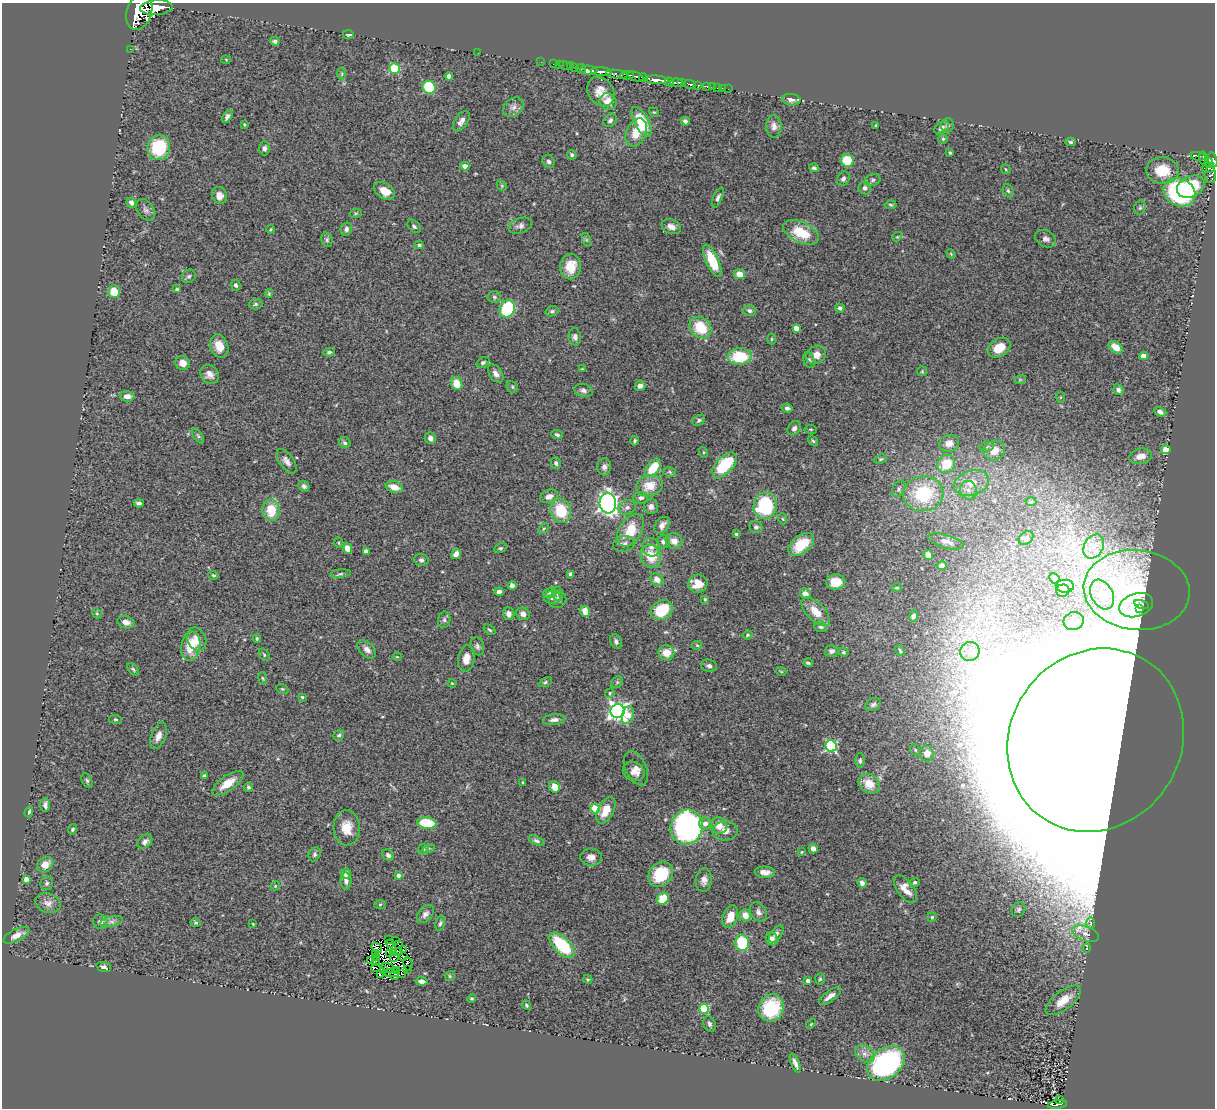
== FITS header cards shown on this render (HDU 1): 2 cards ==
NAXIS1  =                 1213
NAXIS2  =                 1106

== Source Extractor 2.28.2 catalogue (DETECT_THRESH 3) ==
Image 1213 x 1106 px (HDU 1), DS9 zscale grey, 1 PNG px = 1 image px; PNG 1217 x 1110 px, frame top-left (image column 1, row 1106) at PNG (2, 3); each listed source drawn as its Kron ellipse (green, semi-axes under 4 px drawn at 4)
Background 1.29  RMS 0.065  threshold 0.196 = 3 sigma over >= 5 px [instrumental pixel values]
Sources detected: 390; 7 with non-positive FLUX_AUTO (blend fragments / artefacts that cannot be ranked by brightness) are neither listed nor drawn; the other 383 listed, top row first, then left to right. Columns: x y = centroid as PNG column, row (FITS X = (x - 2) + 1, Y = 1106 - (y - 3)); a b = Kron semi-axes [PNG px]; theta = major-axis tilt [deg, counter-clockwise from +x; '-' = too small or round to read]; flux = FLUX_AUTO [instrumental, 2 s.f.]
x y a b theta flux
156 8 16 7 3 6900
139 12 18 12 71 15000
348 34 5 3 - 9.9
275 41 5 4 - 12
130 49 2 2 - 10
478 53 2 2 - 15
226 60 5 4 - 4.3
541 62 2 2 - 27
553 64 2 2 - 18
559 65 2 2 - 17
565 66 6 2 -18 27
570 66 2 2 - 15
575 67 4 3 - 60
395 69 5 5 - 280
581 69 5 3 - 120
589 70 8 4 -4 1700
601 72 10 3 -5 2400
342 74 6 4 89 6.4
617 74 11 4 -8 390
627 75 7 4 6 520
449 76 4 4 - 38
636 76 8 4 -21 600
644 78 4 4 - 560
656 80 12 4 -4 4500
670 82 5 3 - 1000
676 83 6 3 5 1300
681 83 4 2 - 540
689 84 6 3 -10 290
698 85 4 2 - 220
707 86 4 3 - 95
429 87 7 6 - 210
712 87 2 2 - 11
717 88 2 2 - 18
722 88 3 2 - 7.8
728 89 2 2 - 17
601 92 16 12 -54 56
791 100 9 5 -8 17
608 102 9 8 - 48
513 107 11 8 39 24
654 112 5 4 - 5.2
227 117 7 4 55 14
610 120 7 5 44 12
461 121 11 6 55 21
685 121 4 4 - 12
641 122 16 7 -61 170
244 124 4 3 - 4
876 125 3 2 - 3.7
947 125 7 6 - 11
774 126 11 7 -89 22
942 128 8 5 35 16
636 133 15 10 65 77
943 139 5 5 - 6.2
1071 142 5 4 - 7.9
159 147 13 11 79 230
264 148 7 5 90 14
950 152 4 3 - 5.3
572 155 5 4 - 8.4
1198 156 7 3 -11 190
1203 158 7 3 -80 340
847 160 6 6 - 120
1213 160 7 4 -75 850
548 161 6 6 - 11
1209 163 5 3 - 160
465 166 4 4 - 42
814 168 5 3 - 8.8
1208 168 6 4 -4 240
1006 169 5 3 - 4.1
1163 171 16 13 -5 120
1210 175 8 5 -86 180
843 179 7 6 - 14
873 180 8 6 19 10
502 186 6 4 -46 5.8
1191 187 14 10 24 160
865 188 6 6 - 15
384 191 11 7 -32 53
1008 191 7 5 -67 8.2
1179 192 16 13 -26 670
219 196 8 7 - 29
718 198 11 4 66 13
131 203 5 4 - 16
890 205 6 4 -4 6.5
1140 208 7 5 69 9.4
146 210 12 8 -54 16
356 213 6 4 18 5.7
414 226 8 5 -46 10
520 226 12 7 19 19
671 227 10 7 -23 27
271 229 4 4 - 4.9
346 229 7 5 77 15
801 232 19 10 -26 130
897 237 5 4 - 4.4
1046 239 11 8 -27 20
327 240 7 5 -76 8.9
587 240 7 4 -71 7.5
419 245 4 3 - 11
951 254 5 4 - 4.6
712 261 17 6 -66 140
571 267 13 10 81 80
740 274 5 5 - 50
189 276 7 6 - 9.9
236 285 5 4 - 12
177 289 4 4 - 5.9
114 291 6 6 - 73
269 294 4 3 - 4.6
494 297 7 5 -4 9.3
255 304 7 5 1 8.3
840 308 5 4 - 10
507 309 9 7 67 280
552 311 6 5 - 10
749 311 6 5 - 13
700 327 12 10 -42 140
796 328 4 4 - 30
575 337 8 6 -81 16
772 339 5 3 - 4.5
219 346 12 9 -73 52
1116 347 8 5 -40 41
999 348 12 8 32 69
329 352 6 4 7 8.1
816 355 10 8 33 40
739 356 12 8 4 190
1143 356 4 4 - 61
809 360 8 5 -67 10
483 362 7 4 32 8
183 363 7 6 - 39
582 369 4 2 - 3.1
922 371 5 5 - 4.7
209 374 10 8 -46 27
496 374 10 6 -56 22
1020 380 6 4 19 5.7
457 384 6 5 - 74
640 386 5 5 - 22
512 387 6 5 - 7.3
583 390 9 6 -15 17
1118 390 5 4 - 12
127 396 7 5 -3 27
1060 397 5 3 - 4.2
787 408 5 4 - 11
1160 412 6 4 -28 16
699 420 7 5 34 9.7
794 428 8 6 51 15
811 429 6 3 -9 4.3
557 435 6 4 -23 10
198 436 9 4 -54 8.8
430 438 6 5 - 19
634 441 4 4 - 7.4
813 441 5 3 - 5.8
345 443 6 5 - 8.8
949 443 10 8 15 38
986 447 7 5 7 9.4
994 450 11 9 27 53
1166 450 5 4 - 130
703 452 5 3 - 4.4
1140 456 12 7 13 41
881 459 6 4 26 6.5
287 461 14 7 -55 25
556 463 6 5 - 10
946 464 9 8 - 130
724 465 15 8 46 210
604 467 8 7 - 18
653 468 10 6 53 120
670 472 6 5 - 7.3
971 483 18 12 17 77
304 486 6 5 - 11
649 486 13 10 17 76
394 487 9 5 -20 52
899 489 9 6 61 12
968 490 9 8 - 26
923 494 20 17 6 310
549 496 9 6 20 29
641 498 7 5 5 14
1031 502 5 3 - 5.1
139 503 5 3 - 11
608 503 10 8 -84 1600
765 506 13 11 77 320
627 507 9 7 21 16
651 507 7 7 - 20
271 510 11 8 -88 110
561 511 12 10 -71 160
783 519 5 3 - 4.2
662 525 9 6 55 27
756 527 6 6 - 11
544 529 6 4 45 5.8
631 530 18 11 57 120
736 534 4 3 - 6
1026 538 8 6 40 12
674 541 8 7 - 39
946 541 18 6 -16 30
663 542 6 6 - 19
339 543 5 3 - 4.2
624 544 11 8 13 19
801 545 15 9 39 120
1094 546 13 9 61 49
651 547 9 9 - 21
347 548 5 4 - 55
500 548 7 4 25 7.5
366 551 4 4 - 22
456 554 5 4 - 30
928 555 5 4 - 19
651 556 12 10 -66 87
421 560 7 6 - 12
942 566 5 4 - 20
340 574 10 4 6 8.8
571 574 4 4 - 27
213 575 5 3 - 5.3
1054 578 5 4 - 6.3
657 579 7 6 - 37
836 582 9 7 2 83
698 584 9 9 - 66
512 585 4 4 - 18
1065 586 9 6 -1 17
897 588 5 2 - 4.9
1063 590 6 6 - 19
1137 590 53 40 -6 310
499 592 4 4 - 19
549 593 6 5 - 6.8
558 594 7 5 -78 8.1
805 594 6 5 - 27
1102 595 16 10 -62 57
552 597 8 6 -1 14
705 599 4 3 - 4.6
558 600 9 8 - 17
1141 604 7 3 -16 2.3
1136 605 17 11 18 30
1139 608 3 3 - 5.7
662 610 11 9 30 140
585 611 5 5 - 49
816 612 18 9 -45 65
97 613 5 4 - 5.7
509 614 6 5 - 18
523 614 7 6 - 24
913 616 6 4 64 10
444 620 8 6 78 11
1074 621 10 9 - 37
126 622 9 6 -14 22
821 627 6 5 - 11
489 630 7 3 -35 6.3
747 635 5 3 - 5.8
257 638 4 3 - 5.4
197 639 12 9 -66 50
616 641 7 5 -63 12
697 645 5 4 - 4.8
191 646 14 9 81 120
477 646 9 6 -77 13
367 649 11 7 -42 22
831 651 7 6 - 17
900 651 5 3 - 5.3
843 652 5 4 - 6.1
970 652 10 9 - 39
666 653 8 7 - 57
264 655 7 4 -55 6.3
397 657 4 4 - 4.2
466 659 13 8 82 51
808 663 5 4 - 6.6
709 666 8 6 -17 13
133 669 7 4 -54 7.9
781 671 5 3 - 3.8
263 678 6 3 -80 4.7
545 682 7 4 26 7.9
617 682 6 5 - 6
452 683 4 3 - 3.8
282 689 6 4 -21 5.8
610 693 5 4 - 5
302 697 4 4 - 5.7
873 705 8 6 24 12
618 711 7 7 - 2000
628 715 9 5 74 66
115 719 6 4 -7 6.3
554 720 11 5 7 18
339 735 6 5 - 8.7
158 736 14 7 69 34
1095 740 94 85 56 170000
831 746 6 5 - 520
915 750 6 5 - 6.8
927 754 8 6 -82 32
860 761 7 5 90 8.5
636 768 18 10 -66 29
634 771 11 9 -27 27
205 776 4 4 - 15
87 781 7 5 -62 7.7
228 783 18 7 35 69
523 783 3 3 - 6.1
869 784 11 9 -36 77
248 787 4 4 - 7.2
555 787 6 5 - 38
45 805 7 5 90 15
595 809 5 4 - 150
606 810 14 7 61 80
29 812 5 3 - 7.6
427 823 10 5 -8 160
705 823 6 6 - 24
719 826 8 8 - 43
687 827 17 16 - 1200
347 828 17 13 -86 72
72 829 5 4 - 6.3
725 831 12 10 1 29
536 841 8 4 -23 10
145 842 8 6 43 17
429 848 6 4 19 6.4
423 849 5 5 - 6.6
813 849 5 4 - 20
802 852 3 3 - 4.7
315 854 7 5 61 10
388 855 6 5 - 15
591 857 11 8 -1 28
45 865 9 7 40 45
765 872 10 5 -6 27
346 874 5 5 - 30
661 874 14 11 48 170
398 875 4 4 - 18
26 879 4 4 - 23
704 880 12 8 84 27
346 881 8 5 -89 15
915 882 5 4 - 8.8
47 883 7 6 - 9.1
862 883 5 4 - 16
275 886 5 4 - 4.6
905 889 16 8 -53 45
663 899 6 5 - 90
48 903 13 9 -20 29
380 904 5 3 - 5.1
1018 909 7 6 - 11
758 912 10 7 -55 18
425 914 10 6 50 21
745 915 6 5 - 47
730 917 12 7 70 57
932 917 4 4 - 5.6
111 921 11 5 13 16
100 922 7 7 - 16
196 923 5 4 - 6.3
440 923 8 4 75 11
1091 923 6 4 89 6.2
253 924 3 2 - 3.4
776 934 10 5 54 17
1086 934 14 7 -19 25
16 935 14 6 26 38
389 939 4 2 - 2.4
772 939 7 5 -66 26
396 941 4 2 - 5.1
390 943 4 2 - 3.1
742 943 8 7 - 180
399 945 4 2 - 9.1
562 945 16 8 -46 250
377 948 6 4 -36 9
1087 948 4 3 - 4
403 950 2 2 - 6.2
399 952 4 3 - 11
376 953 4 3 - 2.2
390 953 3 2 - 3.6
394 953 2 2 - 2.2
403 956 3 2 - 4.3
377 957 2 2 - 6.7
394 957 5 2 - 7.3
371 960 4 2 - 1.2
375 962 4 3 - 4.3
408 964 7 4 -79 1.9
104 967 7 4 -17 13
376 968 5 2 - 1
388 968 7 3 -19 5.8
407 969 2 2 - 5.1
383 970 3 2 - 7.1
397 970 2 2 - 4
392 973 8 3 6 0.15
401 973 2 2 - 2.5
380 974 3 3 - 12
395 976 5 2 - 7.1
450 976 5 4 - 5.8
588 979 4 3 - 5.5
820 979 5 4 - 6.4
422 981 6 4 -9 14
808 981 4 3 - 18
830 996 13 5 36 28
472 999 4 4 - 5.4
1063 1000 21 9 37 65
526 1005 5 4 - 5.7
771 1008 14 12 63 230
704 1009 5 5 - 260
710 1024 8 6 -67 12
811 1024 6 3 46 4.6
865 1054 10 8 -34 26
795 1063 10 4 -68 18
886 1063 20 15 37 730
1059 1100 3 3 - 11
1057 1104 10 3 9 200
At the frame edge (FLAGS 8, measured only in part): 3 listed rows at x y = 156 8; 139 12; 1213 160
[7 non-positive-flux detections neither listed nor drawn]